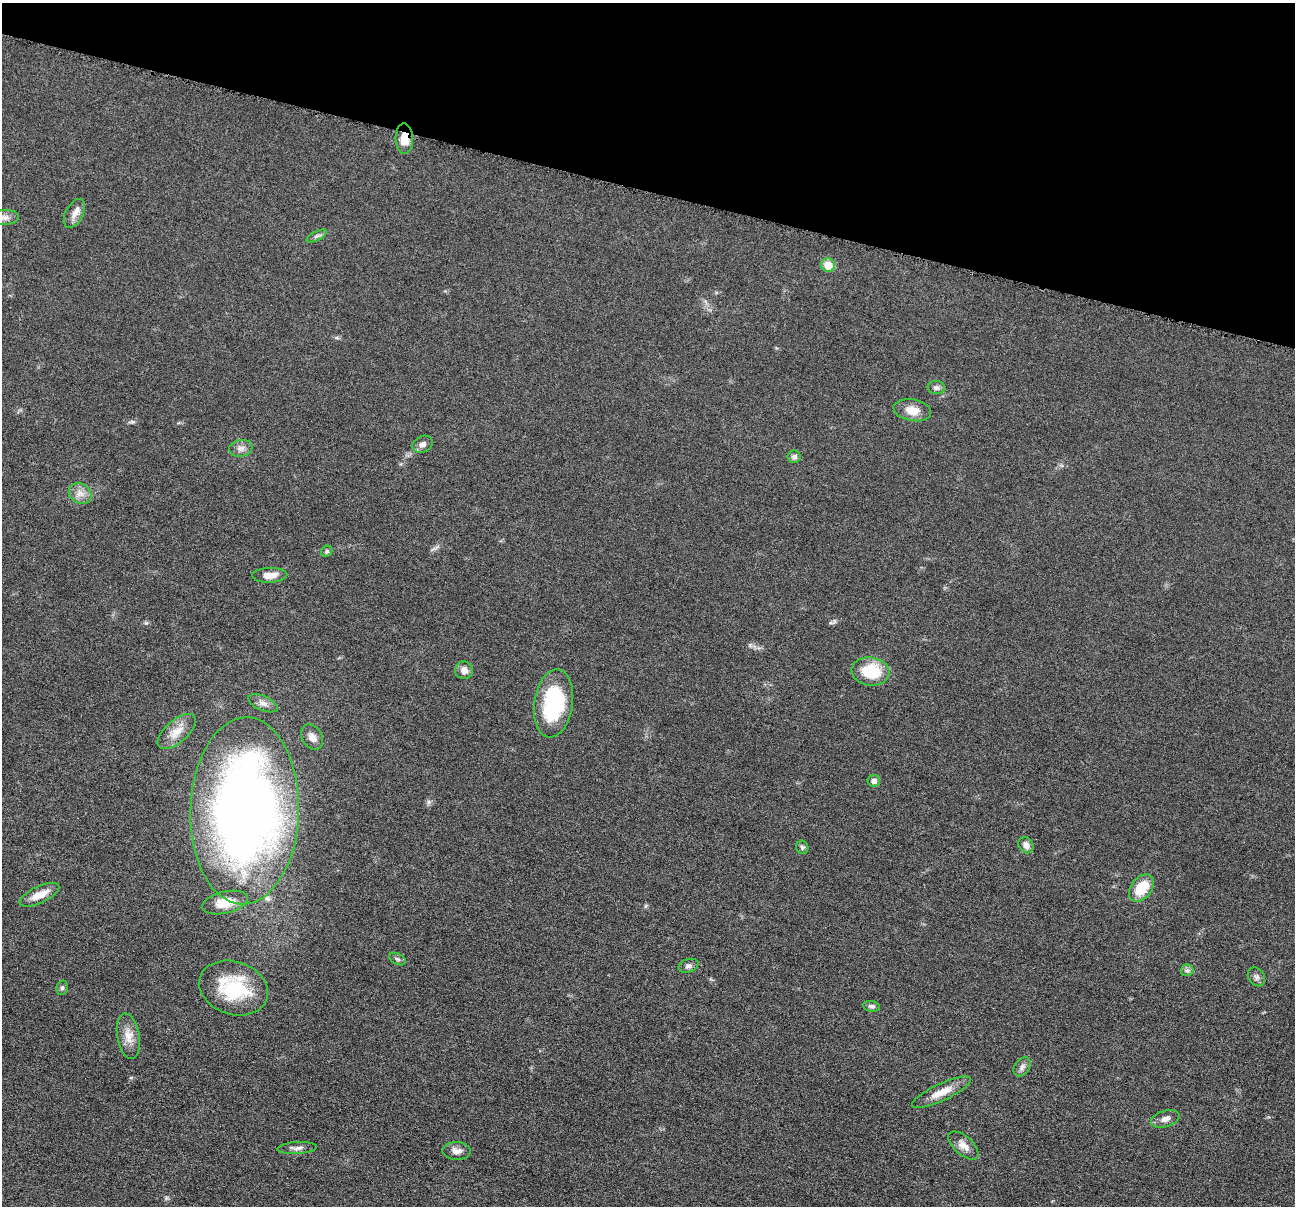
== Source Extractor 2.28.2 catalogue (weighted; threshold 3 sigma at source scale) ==
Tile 2 of 4 x 4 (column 2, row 1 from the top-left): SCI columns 1299-2591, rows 3866-5069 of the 5184 x 5201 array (HDU 1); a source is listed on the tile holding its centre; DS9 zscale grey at full resolution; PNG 1297 x 1208 px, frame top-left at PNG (2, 3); each listed source drawn as its Kron ellipse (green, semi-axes under 4 px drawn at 4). Shown black and unused: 16% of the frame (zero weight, under 4 of 8 exposures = <1% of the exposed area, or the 3 px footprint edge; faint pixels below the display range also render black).
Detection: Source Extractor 2.28.2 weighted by HDU 2 'WHT'; one run over the whole footprint, this tile lists its part. Background 0.036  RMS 0.0036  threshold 0.0148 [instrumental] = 3 sigma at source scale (4.09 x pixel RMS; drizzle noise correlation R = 1.36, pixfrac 0.8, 0.05/0.05 arcsec/px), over >= 5 px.
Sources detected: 40; all 40 listed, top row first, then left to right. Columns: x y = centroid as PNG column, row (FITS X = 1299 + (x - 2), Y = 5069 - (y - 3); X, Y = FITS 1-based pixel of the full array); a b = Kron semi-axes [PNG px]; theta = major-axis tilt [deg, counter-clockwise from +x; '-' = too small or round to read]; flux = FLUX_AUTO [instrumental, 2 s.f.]
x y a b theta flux
404 139 15 9 -88 5
74 213 16 8 62 2.6
4 217 14 7 2 2.1
316 236 11 4 27 0.94
828 265 7 6 - 6.2
936 388 9 6 -5 1.2
912 410 19 10 -10 4.4
422 444 10 8 26 1.5
241 448 12 8 10 1.8
794 457 6 6 - 1.2
80 493 12 9 -33 2.6
327 551 6 5 - 0.63
270 575 18 7 2 3.5
464 670 9 8 - 2.5
870 671 19 14 -6 13
263 703 15 7 -24 2
554 703 34 19 82 32
177 732 23 11 41 5
312 737 14 10 -61 2.2
874 781 6 6 - 1.5
245 811 93 54 88 310
1026 845 8 7 - 1.7
802 847 7 6 - 0.74
1141 888 15 10 51 8.6
39 895 21 8 25 4.8
225 902 23 11 13 5.9
397 959 9 5 -26 0.74
689 966 10 6 17 1.1
1187 970 6 6 - 0.83
1256 977 10 8 -55 1.2
62 988 7 5 74 0.75
233 988 35 26 -18 23
871 1006 8 5 -9 0.9
128 1036 23 11 -80 4.3
1022 1067 10 7 55 1.4
941 1092 32 8 25 5.1
1165 1119 14 8 16 2
963 1145 18 9 -42 3
297 1148 20 6 4 1.7
457 1151 14 9 -1 2.3
Overlapping masked pixels (flux is a lower limit): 1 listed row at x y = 404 139
Isophote crosses this tile's border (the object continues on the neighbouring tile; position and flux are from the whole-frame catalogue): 1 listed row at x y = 4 217